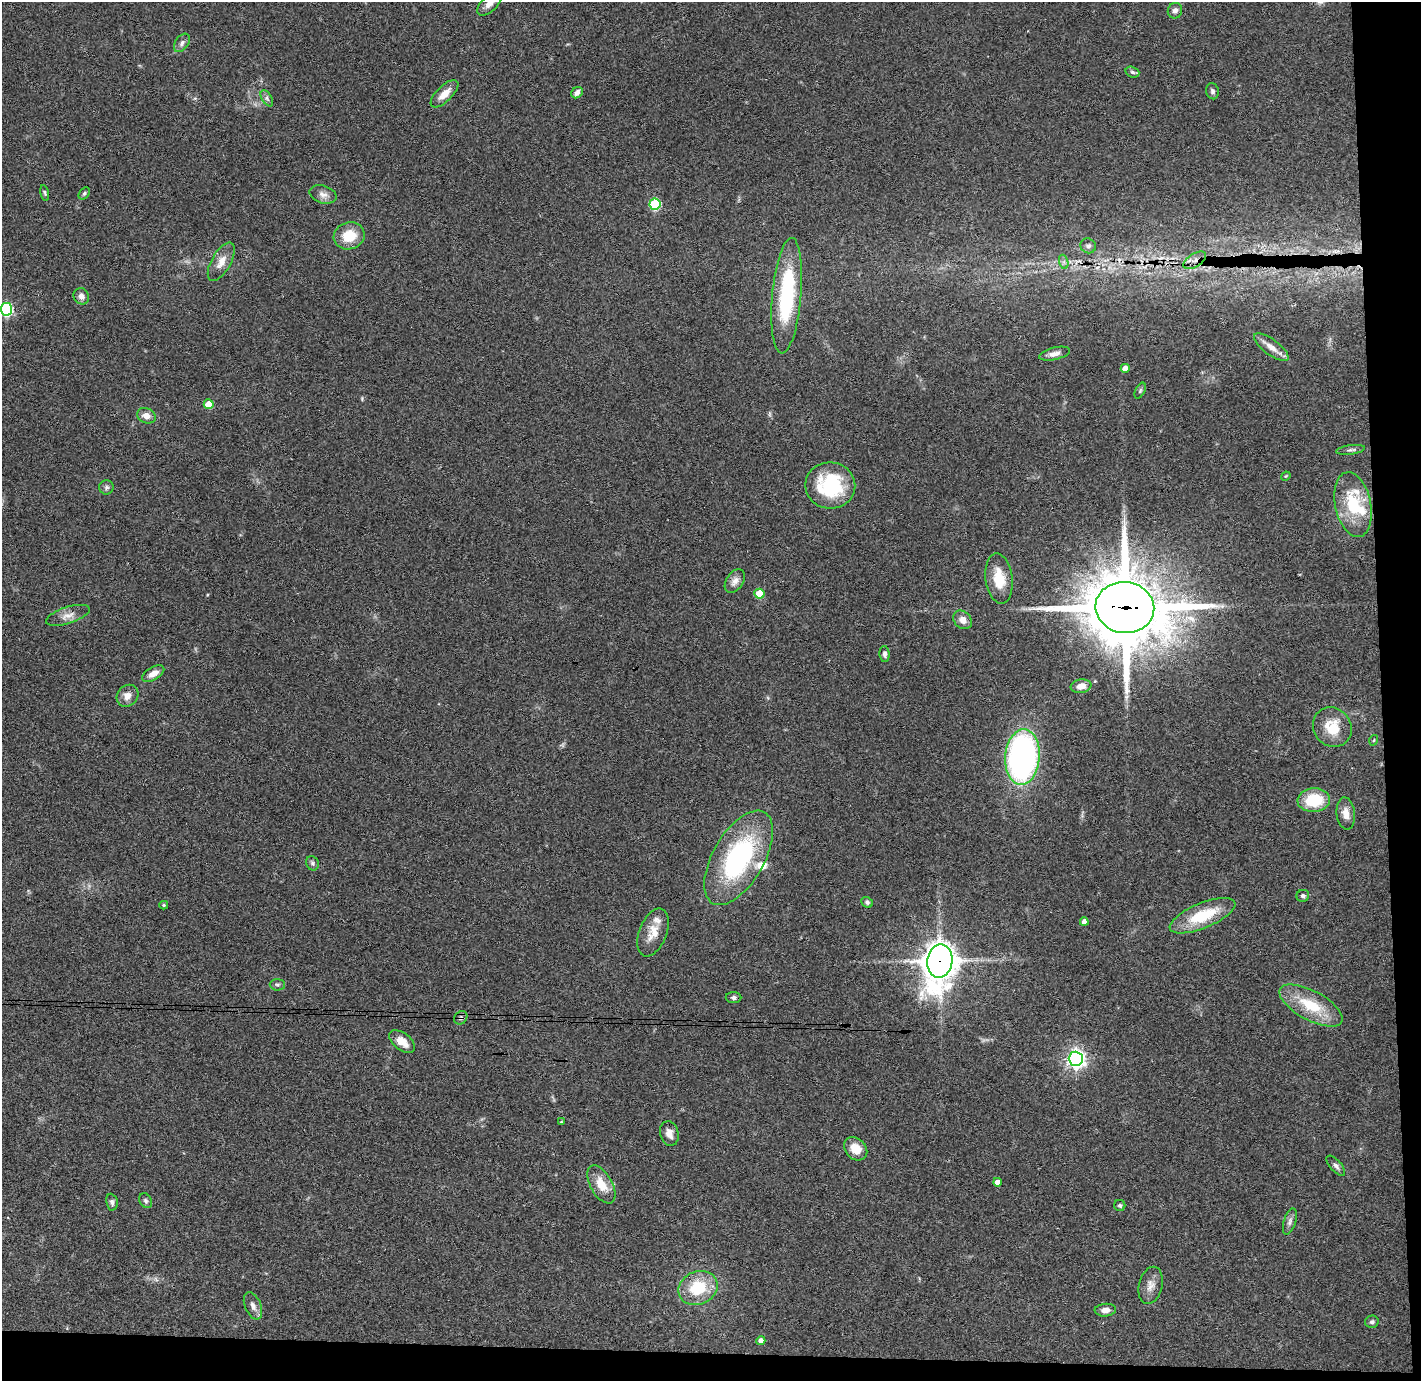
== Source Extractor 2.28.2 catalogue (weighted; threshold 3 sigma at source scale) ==
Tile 9 of 3 x 3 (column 3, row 3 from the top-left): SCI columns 2896-4314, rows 78-1456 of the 4370 x 4295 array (HDU 1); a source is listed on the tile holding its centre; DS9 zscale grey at full resolution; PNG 1423 x 1383 px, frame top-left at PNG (2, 2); each listed source drawn as its Kron ellipse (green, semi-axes under 4 px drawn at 4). Shown black and unused: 5% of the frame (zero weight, under 3 of 4 exposures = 6% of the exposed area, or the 3 px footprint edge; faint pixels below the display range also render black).
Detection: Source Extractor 2.28.2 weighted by HDU 2 'WHT'; one run over the whole footprint, this tile lists its part. Background 0.0824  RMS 0.0056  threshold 0.0254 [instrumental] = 3 sigma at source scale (4.5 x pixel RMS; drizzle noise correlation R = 1.50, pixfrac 1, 0.05/0.05 arcsec/px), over >= 5 px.
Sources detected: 82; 1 inside a brighter object's white glare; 1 cosmic-ray / hot-pixel residue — neither listed nor drawn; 3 inside a brighter listed object's ellipse — not listed separately; the other 77 listed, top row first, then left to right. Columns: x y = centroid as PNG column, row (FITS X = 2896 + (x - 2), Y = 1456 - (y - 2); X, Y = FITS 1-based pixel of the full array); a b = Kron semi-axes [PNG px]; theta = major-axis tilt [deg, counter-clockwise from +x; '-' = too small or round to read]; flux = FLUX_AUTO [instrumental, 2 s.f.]
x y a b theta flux
489 4 15 7 43 4
1175 11 8 7 - 2.1
182 43 10 6 54 2.2
1132 72 7 5 -19 1.3
1212 91 8 6 -78 1.5
577 93 6 5 - 2.6
444 94 18 8 45 6.3
267 98 9 5 -58 1.4
45 193 8 4 -78 0.81
84 193 7 5 50 1
323 194 14 8 -17 3.5
655 204 5 5 - 44
349 236 15 13 17 13
1088 246 8 7 - 2
1195 260 12 6 33 3.9
221 262 21 9 60 6.5
1064 262 7 4 -72 1.5
81 296 8 7 - 2.8
787 296 58 14 85 59
6 309 6 6 - 77
1271 347 21 7 -37 5.2
1054 354 15 6 14 3.2
1125 368 4 4 - 4.1
1140 391 8 4 64 1.1
209 404 5 5 - 11
146 416 10 7 -23 4.7
1351 450 15 4 8 1.7
1286 476 5 4 - 0.54
830 486 25 23 -7 42
106 487 7 7 - 1.5
1353 505 33 17 -78 27
999 579 25 13 -83 14
735 581 13 8 56 3.6
759 594 5 5 - 16
1125 607 29 25 -7 5500
68 615 23 8 18 4.9
963 620 10 8 -46 4
885 654 8 5 -86 1.8
153 674 12 6 31 4.6
1081 686 10 7 8 4.7
127 696 12 10 46 4.4
1332 727 20 18 -52 14
1374 740 5 3 - 0.51
1022 757 28 17 86 180
1314 800 16 12 5 22
1346 813 16 9 -84 4.9
739 858 52 25 60 83
312 863 7 6 - 1.3
1303 896 6 6 - 1.6
867 902 6 5 - 1.1
164 905 4 4 - 0.78
1202 916 35 12 22 25
1084 922 4 4 - 2.8
653 933 25 13 68 8.9
940 961 17 12 80 1000
277 985 7 5 -2 1.3
733 998 8 5 -2 1.5
1311 1005 35 14 -28 22
461 1018 7 6 - 1.4
402 1042 15 8 -38 6.3
1076 1059 7 7 - 260
561 1122 3 3 - 0.5
669 1133 12 9 -75 4
856 1149 13 10 -45 8
1336 1166 12 5 -48 2
997 1182 4 4 - 4
601 1184 21 11 -61 10
146 1201 8 6 -59 1.4
112 1202 8 5 -82 1.5
1120 1205 5 5 - 1.1
1290 1221 13 6 73 2.2
1151 1285 19 11 76 5
698 1288 20 16 23 23
253 1306 14 8 -67 3.3
1105 1310 11 6 4 3.4
1372 1322 7 6 - 1.5
761 1341 4 4 - 2.9
Overlapping masked pixels (flux is a lower limit): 4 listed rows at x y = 1195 260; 1125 607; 940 961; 461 1018
Isophote crosses this tile's border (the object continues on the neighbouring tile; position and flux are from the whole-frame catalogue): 2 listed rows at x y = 489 4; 6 309